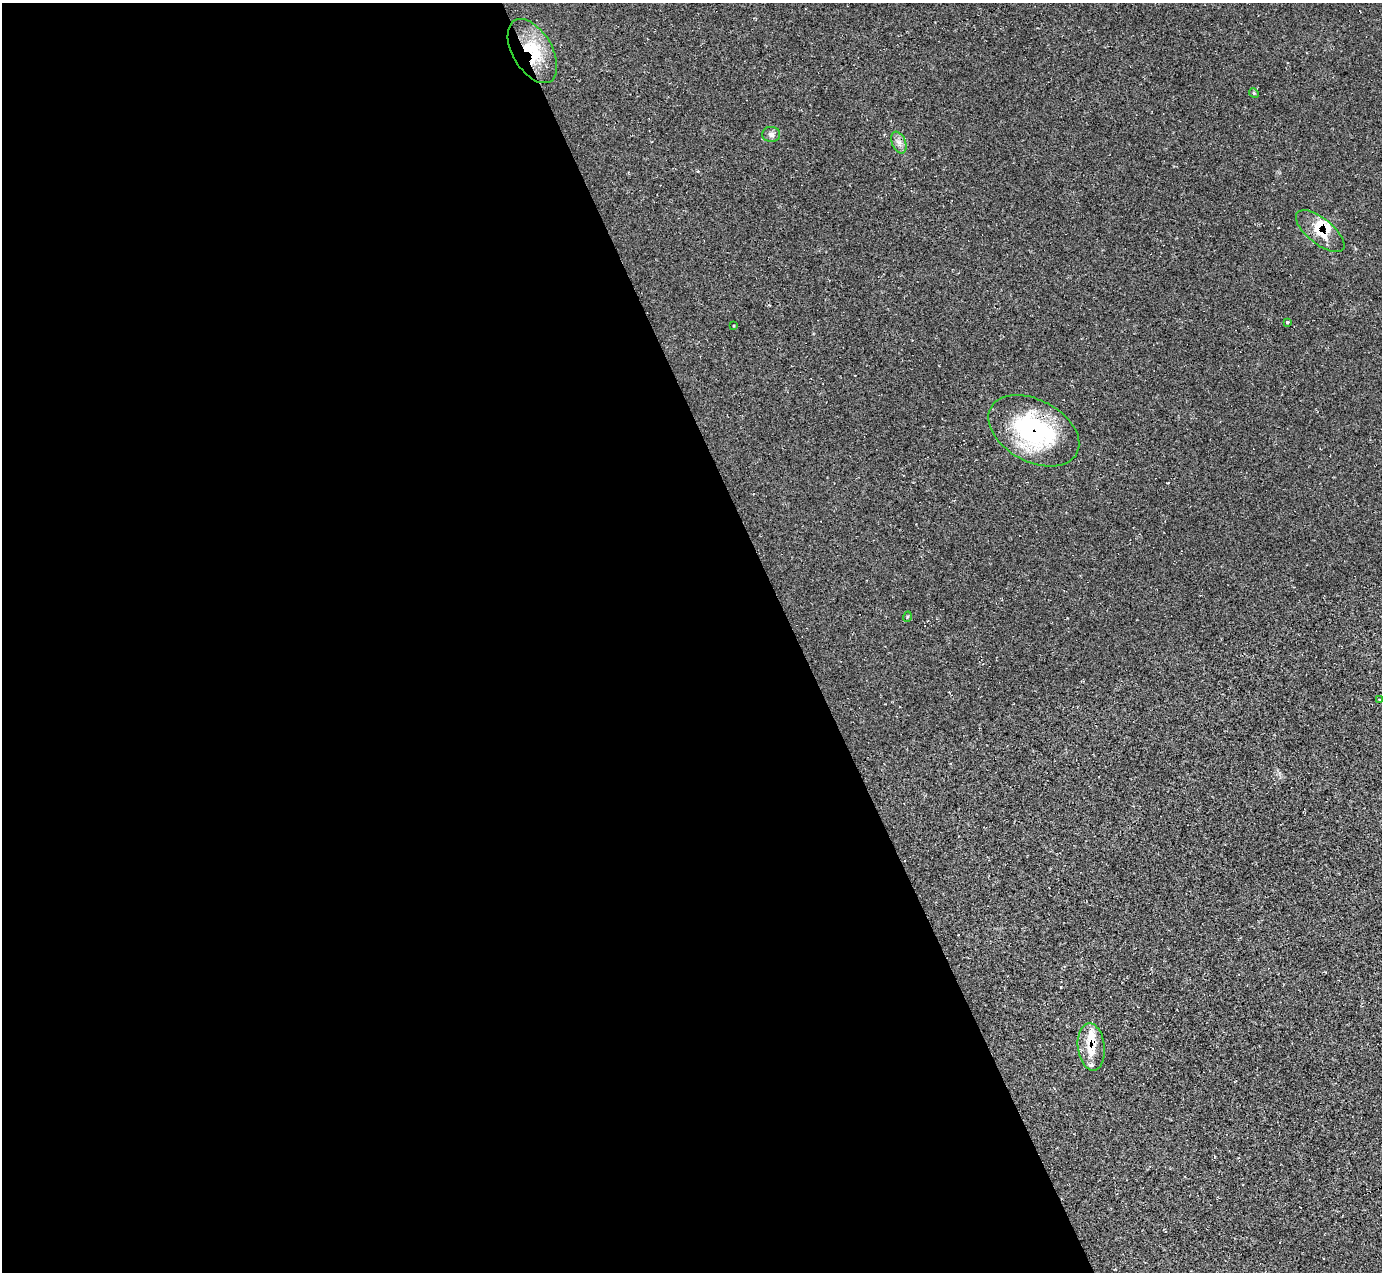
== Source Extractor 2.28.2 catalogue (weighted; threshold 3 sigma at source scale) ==
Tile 9 of 4 x 4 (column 1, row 3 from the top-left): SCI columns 11-1390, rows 1550-2819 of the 5528 x 5512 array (HDU 1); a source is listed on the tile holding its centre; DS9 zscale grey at full resolution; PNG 1384 x 1274 px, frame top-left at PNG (2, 3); each listed source drawn as its Kron ellipse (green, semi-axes under 4 px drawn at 4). Shown black and unused: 58% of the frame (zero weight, under 2 of 3 exposures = <1% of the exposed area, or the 3 px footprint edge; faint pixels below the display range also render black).
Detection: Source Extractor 2.28.2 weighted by HDU 2 'WHT'; one run over the whole footprint, this tile lists its part. Background 0.05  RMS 0.0067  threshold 0.0303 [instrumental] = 3 sigma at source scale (4.5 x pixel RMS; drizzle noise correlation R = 1.50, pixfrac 1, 0.05/0.05 arcsec/px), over >= 5 px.
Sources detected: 16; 1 cosmic-ray / hot-pixel residue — neither listed nor drawn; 4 inside a brighter listed object's ellipse — not listed separately; the other 11 listed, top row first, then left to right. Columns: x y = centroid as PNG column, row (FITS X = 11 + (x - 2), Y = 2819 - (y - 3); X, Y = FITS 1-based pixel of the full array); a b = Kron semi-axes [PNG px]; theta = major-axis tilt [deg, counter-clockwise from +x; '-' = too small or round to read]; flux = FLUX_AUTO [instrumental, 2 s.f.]
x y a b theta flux
532 51 35 19 -59 29
1254 93 5 4 - 0.81
771 134 9 7 1 2.5
899 142 11 7 -67 3.2
1320 231 29 13 -39 13
1287 322 3 3 - 1.2
734 326 4 3 - 0.62
1034 431 49 31 -28 82
907 617 5 3 - 0.58
1380 700 3 2 - 0.52
1091 1047 24 13 -84 15
Overlapping masked pixels (flux is a lower limit): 4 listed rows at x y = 532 51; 1320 231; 1034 431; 1091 1047